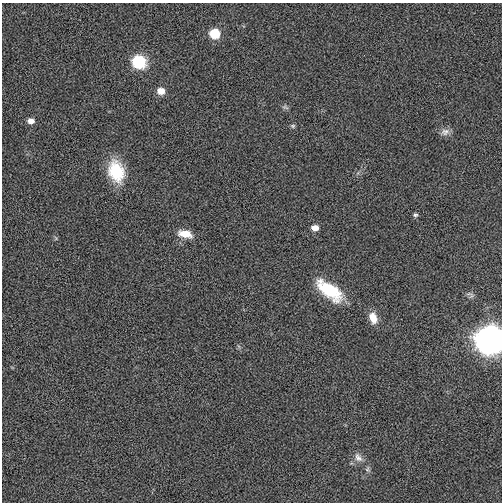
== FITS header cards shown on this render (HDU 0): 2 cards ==
NAXIS1  =                  500
NAXIS2  =                  500

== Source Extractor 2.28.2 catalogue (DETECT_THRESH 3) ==
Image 500 x 500 px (HDU 0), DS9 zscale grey, 1 PNG px = 1 image px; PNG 504 x 504 px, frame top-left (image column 1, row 500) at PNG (2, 3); no overlay
Background 0.00375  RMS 0.12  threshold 0.354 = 3 sigma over >= 5 px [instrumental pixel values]
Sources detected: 17; all 17 listed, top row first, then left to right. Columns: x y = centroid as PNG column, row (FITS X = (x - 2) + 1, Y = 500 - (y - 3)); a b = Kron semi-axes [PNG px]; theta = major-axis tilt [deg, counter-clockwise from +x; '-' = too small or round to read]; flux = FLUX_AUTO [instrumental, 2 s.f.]
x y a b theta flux
215 34 8 7 - 260
139 62 8 8 - 710
161 91 7 6 - 86
285 107 10 4 -22 17
31 121 7 5 -4 53
293 126 7 5 1 13
445 132 13 9 11 45
116 171 24 16 -73 340
415 215 6 5 - 16
315 228 7 6 - 63
185 234 18 9 -12 110
329 290 32 14 -37 380
471 295 9 6 82 21
373 318 15 9 -75 91
489 340 11 11 - 12000
358 457 14 9 -56 58
367 469 8 6 64 21
At the frame edge (FLAGS 8, measured only in part): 1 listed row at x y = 489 340